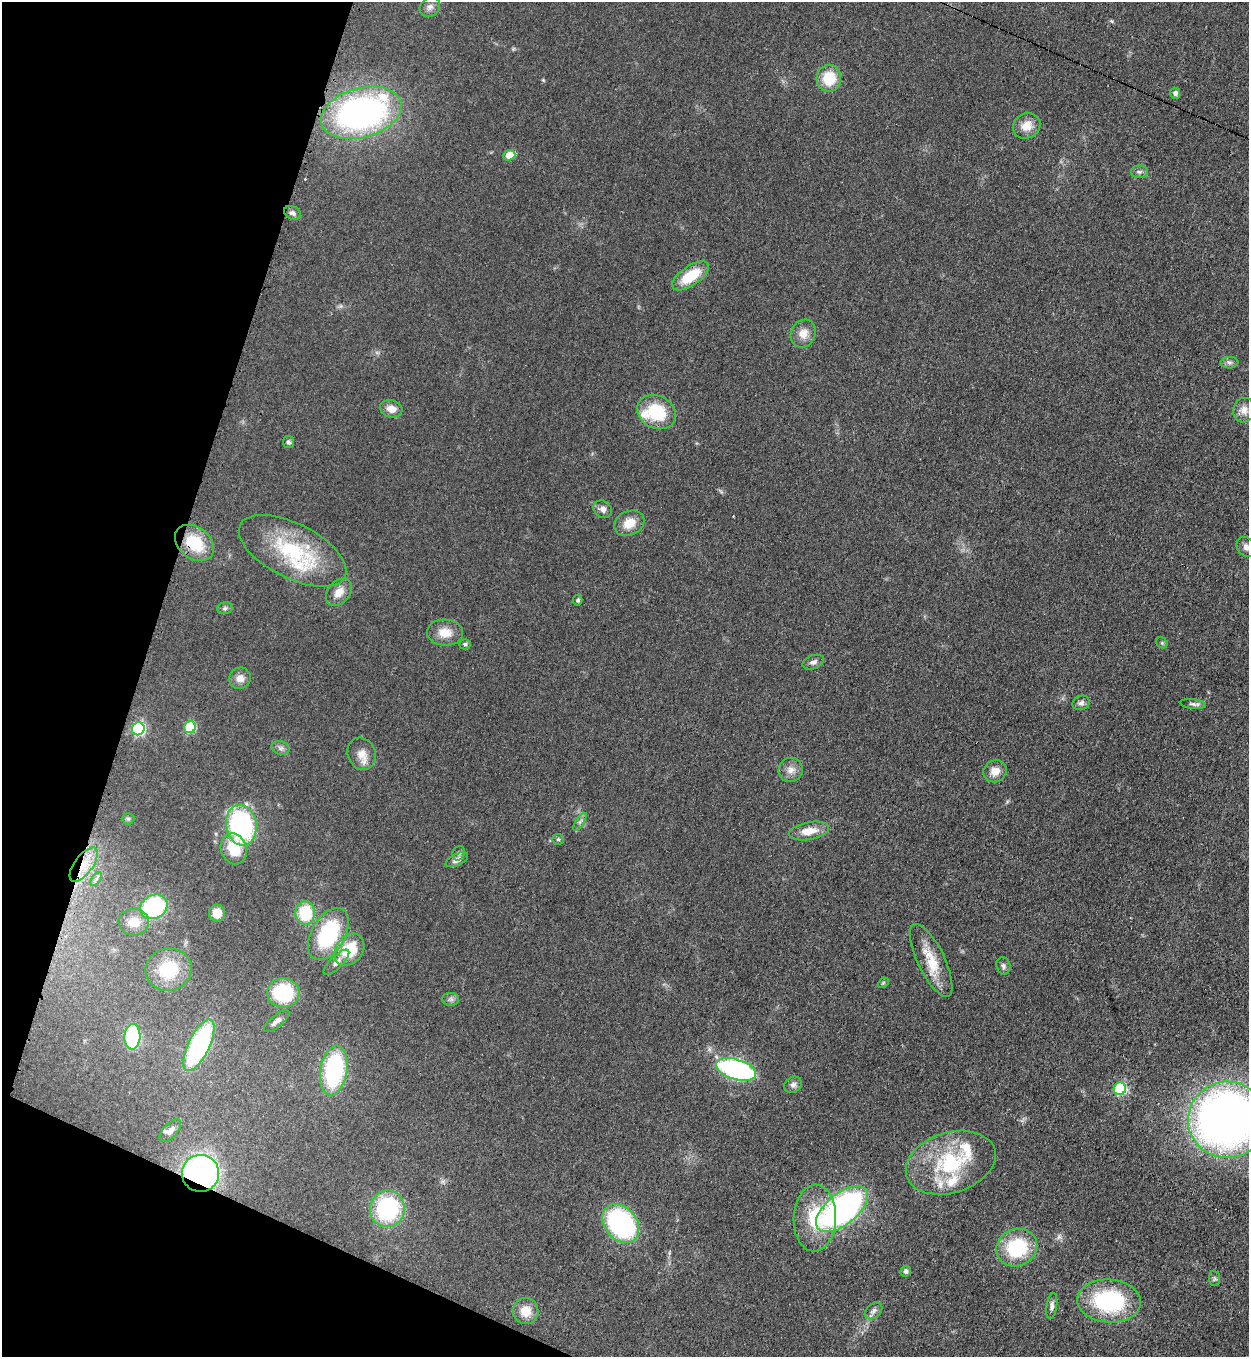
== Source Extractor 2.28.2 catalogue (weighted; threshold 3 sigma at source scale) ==
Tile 9 of 4 x 4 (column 1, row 3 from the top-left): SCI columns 361-1607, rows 1397-2751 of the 5579 x 5500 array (HDU 1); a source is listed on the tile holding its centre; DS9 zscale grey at full resolution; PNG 1251 x 1359 px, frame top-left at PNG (2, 2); each listed source drawn as its Kron ellipse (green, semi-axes under 4 px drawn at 4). Shown black and unused: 16% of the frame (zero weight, under 3 of 4 exposures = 7% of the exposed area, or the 3 px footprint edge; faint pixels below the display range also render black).
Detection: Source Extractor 2.28.2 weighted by HDU 2 'WHT'; one run over the whole footprint, this tile lists its part. Background 0.05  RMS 0.0071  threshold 0.0321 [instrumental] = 3 sigma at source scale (4.5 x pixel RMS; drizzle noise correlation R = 1.50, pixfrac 1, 0.05/0.05 arcsec/px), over >= 5 px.
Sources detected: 88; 1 cosmic-ray / hot-pixel residue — neither listed nor drawn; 6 inside a brighter listed object's ellipse — not listed separately; the other 81 listed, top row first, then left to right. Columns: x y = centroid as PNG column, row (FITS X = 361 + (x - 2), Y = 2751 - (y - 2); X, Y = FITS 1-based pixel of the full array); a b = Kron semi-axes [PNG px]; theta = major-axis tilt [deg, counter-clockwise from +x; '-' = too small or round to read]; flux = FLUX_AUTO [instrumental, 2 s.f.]
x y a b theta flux
430 7 11 9 36 3.6
829 78 13 12 - 22
1175 93 5 5 - 2.4
361 113 41 24 16 220
1027 126 14 12 29 9.5
509 155 6 5 - 14
1139 172 8 6 -1 2.2
292 213 8 6 -27 2.4
690 276 21 10 34 24
803 334 14 12 63 7.8
1229 363 9 5 4 2.1
391 409 11 8 -15 6.1
1244 410 12 10 74 5.8
657 412 20 16 -28 34
288 442 6 5 - 1.6
603 509 10 8 -36 3.4
629 523 16 12 26 11
194 543 21 15 -38 29
1246 547 11 8 -52 3.4
292 551 58 27 -27 63
339 592 15 11 49 8
578 600 5 4 - 1.3
225 608 8 6 15 1.6
445 633 18 13 -3 10
1162 643 6 5 - 1.1
465 644 6 5 - 1.3
813 662 11 7 19 2.8
240 678 11 10 - 5.5
1081 703 9 7 17 2.4
1193 704 13 5 -7 2
190 727 6 5 - 43
138 729 7 6 - 110
281 748 9 6 -15 2.4
362 754 16 14 -65 8.4
791 770 12 12 - 5.7
995 771 12 11 - 7.6
128 819 6 5 - 1.4
580 822 10 4 56 1.8
241 825 20 15 -81 110
809 831 20 8 10 10
558 839 6 5 - 1.1
234 849 16 13 -70 21
459 853 7 6 - 1.9
457 860 12 6 26 3.5
84 865 20 9 53 13
96 879 8 4 53 1.6
154 907 14 11 29 77
217 913 8 8 - 9
305 913 11 9 87 32
134 922 15 13 -3 11
328 934 28 17 60 61
349 950 17 13 52 25
931 961 40 13 -64 21
336 962 17 6 44 3.9
1003 966 9 7 -75 2.2
169 970 23 21 11 27
883 983 6 4 43 0.95
283 993 16 14 -5 48
451 999 8 6 -1 2.2
277 1021 16 6 40 3.6
132 1037 13 8 87 52
199 1045 28 10 64 100
736 1069 21 10 -17 140
334 1070 25 13 80 89
793 1085 9 7 30 2.8
1120 1089 6 6 - 66
1227 1120 39 38 - 530
170 1131 14 7 48 3.6
951 1163 46 30 18 59
200 1173 18 18 - 200
387 1209 18 17 - 73
842 1209 31 15 39 220
815 1218 33 21 88 35
621 1223 21 16 -50 120
1017 1248 21 18 26 45
905 1271 5 5 - 2.8
1215 1278 8 5 -87 1.5
1109 1301 32 21 -4 71
1052 1306 13 5 82 2.6
526 1311 13 12 - 11
874 1311 10 7 42 2.8
Overlapping masked pixels (flux is a lower limit): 3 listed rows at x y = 194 543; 84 865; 200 1173
Isophote crosses this tile's border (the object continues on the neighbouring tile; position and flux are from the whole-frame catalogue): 2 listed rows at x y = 1246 547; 1227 1120